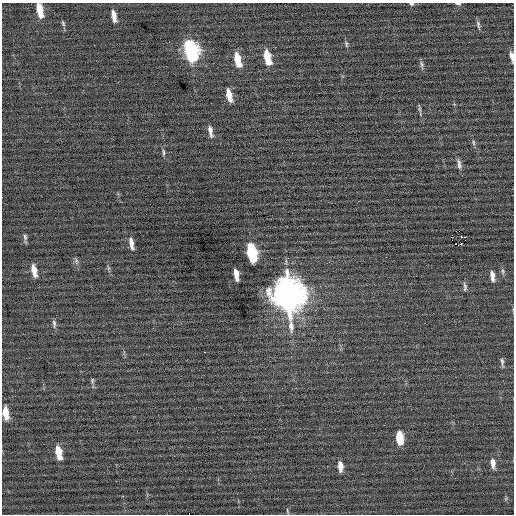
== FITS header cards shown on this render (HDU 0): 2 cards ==
NAXIS1  =                  512 / Axis length
NAXIS2  =                  512 / Axis length

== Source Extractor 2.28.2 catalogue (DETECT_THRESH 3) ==
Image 512 x 512 px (HDU 0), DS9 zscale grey, 1 PNG px = 1 image px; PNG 516 x 516 px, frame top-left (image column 1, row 512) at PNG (2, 3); no overlay
Background -0.00762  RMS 0.71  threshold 2.12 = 3 sigma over >= 5 px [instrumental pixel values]
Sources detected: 43; all 43 listed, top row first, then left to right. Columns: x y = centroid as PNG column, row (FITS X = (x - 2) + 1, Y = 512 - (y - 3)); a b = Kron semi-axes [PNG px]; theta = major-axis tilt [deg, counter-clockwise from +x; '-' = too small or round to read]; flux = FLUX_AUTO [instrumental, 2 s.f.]
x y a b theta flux
411 4 5 4 - 65
458 4 7 3 -5 70
40 10 14 5 -78 860
114 16 11 4 -78 380
63 23 8 4 -64 84
478 25 12 4 -78 120
346 44 9 4 -80 91
191 50 14 7 -77 11000
512 56 12 4 -80 240
267 57 14 6 -77 1100
237 59 15 6 -77 1000
421 64 10 5 -72 120
229 95 14 6 -77 570
420 109 10 3 -81 100
210 131 14 5 -79 250
473 142 8 4 -88 87
164 152 9 4 -87 94
459 164 15 5 -77 200
461 236 3 2 - 31
25 237 9 5 -75 110
451 237 2 2 - 2700
131 244 13 5 -79 310
455 244 3 2 - 77
458 245 4 2 - 910
252 253 14 6 -78 4400
76 261 8 5 -83 120
108 268 7 4 -90 77
34 270 14 5 -78 460
503 271 7 5 -81 99
236 274 11 4 -80 470
492 276 12 5 -82 290
465 287 11 4 -87 120
288 294 17 11 -78 88000
54 324 11 5 -86 140
204 352 2 2 - 170
502 362 15 4 -83 140
92 380 7 5 89 81
6 413 14 6 -84 540
400 438 11 6 -85 1300
58 452 13 6 -79 790
493 463 14 6 -82 290
340 466 11 5 -85 390
287 511 8 3 -78 53
At the frame edge (FLAGS 8, measured only in part): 5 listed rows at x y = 411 4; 458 4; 40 10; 512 56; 6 413